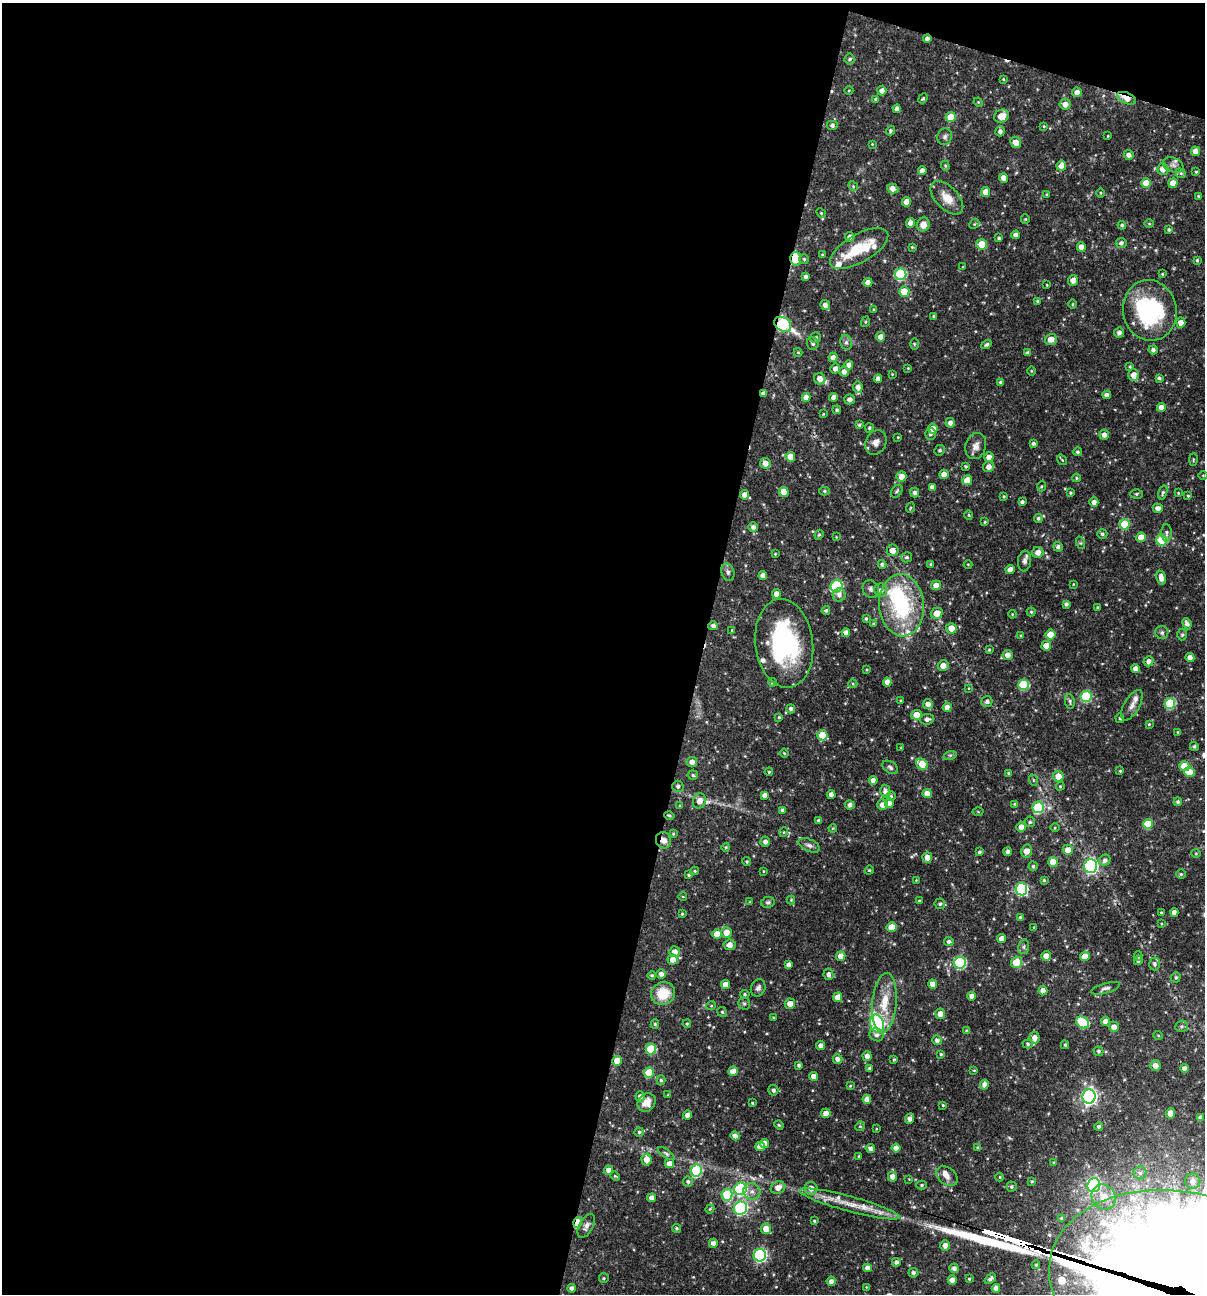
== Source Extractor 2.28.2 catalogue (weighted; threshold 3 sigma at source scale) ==
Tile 1 of 4 x 4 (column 1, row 1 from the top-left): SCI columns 250-1452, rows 3876-5167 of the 5187 x 5168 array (HDU 1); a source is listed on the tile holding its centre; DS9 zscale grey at full resolution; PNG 1207 x 1296 px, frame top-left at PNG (2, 3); each listed source drawn as its Kron ellipse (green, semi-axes under 4 px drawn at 4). Shown black and unused: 60% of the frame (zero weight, under 3 of 4 exposures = <1% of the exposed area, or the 3 px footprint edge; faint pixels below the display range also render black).
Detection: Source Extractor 2.28.2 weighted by HDU 2 'WHT'; one run over the whole footprint, this tile lists its part. Background 0.064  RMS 0.0036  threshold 0.0161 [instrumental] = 3 sigma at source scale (4.5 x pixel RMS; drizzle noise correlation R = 1.50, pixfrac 1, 0.05/0.05 arcsec/px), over >= 5 px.
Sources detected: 485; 3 inside a brighter object's white glare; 5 cosmic-ray / hot-pixel residue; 2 long thin detections or spike segments (spike, bleed or trail) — neither listed nor drawn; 18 inside a brighter listed object's ellipse — not listed separately; the other 457 listed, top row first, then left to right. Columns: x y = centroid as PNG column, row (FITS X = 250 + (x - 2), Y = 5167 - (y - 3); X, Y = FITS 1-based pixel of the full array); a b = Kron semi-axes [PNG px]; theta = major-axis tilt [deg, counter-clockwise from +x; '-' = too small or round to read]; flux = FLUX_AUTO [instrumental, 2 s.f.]
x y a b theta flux
927 39 4 4 - 1.2
850 59 5 5 - 0.83
1003 79 4 3 - 0.33
849 90 4 3 - 0.27
882 91 5 4 - 1.7
1077 92 5 4 - 2
923 98 5 3 - 0.49
1126 98 10 5 -24 3.5
876 99 4 4 - 0.73
978 102 5 4 - 0.32
1065 104 5 5 - 2.4
897 109 4 4 - 1.4
1002 116 8 6 26 3.9
951 117 5 5 - 6.3
832 125 6 5 - 0.98
1044 126 3 3 - 0.32
890 131 5 4 - 0.63
1000 131 5 4 - 1.2
1108 136 3 2 - 0.26
945 137 8 7 - 1.1
1016 142 6 5 - 3
872 144 3 3 - 0.26
1195 151 4 4 - 2.8
1129 155 5 4 - 1.6
1173 165 10 7 -19 1.4
945 166 5 4 - 0.46
1061 166 5 5 - 2.4
1163 169 6 6 - 2.8
922 171 4 4 - 2.1
1196 172 4 3 - 0.44
1181 173 5 4 - 0.5
1004 178 5 4 - 2.8
1146 183 5 5 - 5.7
1173 183 4 4 - 3.6
853 186 5 4 - 0.45
893 189 6 5 - 2.4
985 192 5 4 - 3
1100 193 4 3 - 0.34
1047 194 4 3 - 0.46
1198 196 3 3 - 0.38
947 198 20 11 -46 4.6
907 202 4 4 - 3.2
821 213 5 4 - 0.45
1025 219 4 4 - 0.37
911 223 5 4 - 2.4
974 224 5 4 - 0.44
1149 224 5 3 - 0.33
923 225 7 6 - 3
1122 225 4 4 - 0.66
1169 230 4 4 - 0.56
1016 235 4 4 - 1.7
850 237 5 5 - 1.4
999 238 4 3 - 0.71
1121 243 5 5 - 1
982 244 5 5 - 6.5
912 247 4 4 - 0.34
1081 247 4 4 - 2.6
859 248 32 14 30 11
823 255 3 3 - 0.55
796 259 7 5 84 8.5
804 259 5 5 - 0.48
1197 260 4 3 - 0.48
963 267 3 3 - 0.32
901 274 6 5 - 28
1162 274 4 3 - 0.37
805 277 4 3 - 1
1073 280 5 5 - 2.3
868 283 4 4 - 2.7
1047 285 3 2 - 0.24
904 291 5 5 - 6.3
1037 301 3 3 - 0.39
1072 304 4 3 - 0.3
825 305 5 4 - 1.7
874 310 4 3 - 0.4
1150 310 30 26 -78 38
934 316 4 3 - 0.74
865 322 5 3 - 0.35
1181 323 5 4 - 2.6
783 324 9 6 -34 39
1119 333 5 5 - 1.2
880 337 5 4 - 2.3
816 338 5 5 - 0.65
1051 339 6 5 - 2.9
846 342 7 6 - 1
813 343 6 5 - 0.67
914 344 6 4 -90 0.43
986 345 5 4 - 0.65
1153 350 4 4 - 1.1
798 352 4 4 - 0.36
1028 353 4 3 - 0.97
833 357 5 4 - 1.9
849 365 4 4 - 2
1130 367 4 3 - 0.41
908 368 4 4 - 0.31
835 369 5 4 - 1.5
1031 371 5 3 - 0.33
844 372 5 4 - 1.8
892 374 3 3 - 0.25
1134 375 6 5 - 2.8
1159 378 4 3 - 0.7
820 379 6 5 - 2.8
878 379 4 4 - 1.9
1001 382 4 4 - 0.85
858 387 5 4 - 1.8
764 393 4 3 - 1.4
1107 395 4 4 - 1.6
806 397 4 4 - 2.3
834 397 4 4 - 1.7
850 399 5 5 - 1.4
1161 407 4 4 - 2.3
837 410 4 4 - 0.65
823 414 4 3 - 0.28
950 423 5 4 - 1.5
859 425 4 4 - 0.53
869 428 4 4 - 0.53
933 429 5 5 - 2.9
930 434 5 5 - 0.85
1104 435 5 5 - 1.7
898 437 2 2 - 0.27
876 442 13 10 61 2.4
1033 443 3 3 - 0.75
976 446 13 10 71 2.4
940 450 5 5 - 0.68
1077 452 4 4 - 0.68
790 457 5 4 - 4.7
989 457 5 4 - 2.6
1193 459 6 3 -90 0.36
1062 460 6 4 -54 0.41
765 463 5 5 - 2.6
966 466 4 3 - 0.44
989 467 5 5 - 2.1
944 474 4 4 - 3.3
1203 475 5 3 - 0.31
902 477 5 5 - 2.9
1076 478 4 4 - 0.43
967 480 5 4 - 4.9
1042 486 5 3 - 0.38
932 487 4 4 - 1.5
824 491 5 4 - 0.63
897 491 7 5 53 0.7
784 492 5 5 - 5.1
915 492 5 4 - 0.86
1163 492 7 4 73 0.67
1070 493 4 4 - 0.46
1178 493 4 3 - 0.33
1136 494 6 5 - 0.52
744 495 4 4 - 2.4
1004 496 3 3 - 0.41
1188 496 4 3 - 0.4
1022 502 4 4 - 0.88
1094 502 4 4 - 1.6
910 508 5 3 - 0.32
1158 508 5 4 - 1.6
969 515 4 3 - 0.34
1038 518 4 4 - 0.68
985 522 3 3 - 0.36
1125 524 5 5 - 13
753 527 5 5 - 1.4
1166 533 8 5 -90 0.88
1102 534 5 4 - 0.66
819 535 5 4 - 0.47
836 537 3 2 - 0.25
1141 537 5 4 - 4.8
1162 540 5 5 - 18
1081 543 6 4 -71 0.53
1058 547 5 5 - 0.95
893 550 6 6 - 2.5
1038 552 5 5 - 2.4
775 554 3 3 - 0.31
907 557 5 5 - 0.67
1024 561 10 6 82 1.2
882 564 4 4 - 0.95
931 564 4 3 - 0.52
968 564 4 3 - 0.29
1010 570 4 4 - 2.4
728 572 9 6 -70 1
763 575 4 4 - 2.2
1161 578 7 4 -78 2.4
1073 584 3 2 - 0.24
936 585 5 5 - 2.5
837 586 6 6 - 40
871 589 9 7 -55 1.2
881 590 7 6 - 1.5
776 594 4 4 - 2.9
839 595 6 6 - 1.4
1066 604 4 3 - 0.92
902 605 31 22 -86 34
1098 608 3 3 - 0.62
826 610 4 3 - 0.58
1031 612 4 4 - 0.48
937 613 6 5 - 3.6
1012 614 4 3 - 0.32
866 619 3 3 - 0.46
873 624 4 3 - 0.39
1187 624 6 4 -65 1.4
713 626 5 4 - 1.2
951 628 5 5 - 4.3
732 630 3 3 - 0.32
846 633 4 4 - 1.9
1162 633 6 6 - 1
1021 635 4 3 - 0.42
1051 635 5 5 - 6.2
1182 635 6 5 - 0.62
784 643 44 29 -83 45
1046 646 5 4 - 4.2
989 650 3 3 - 0.4
1008 655 5 5 - 2.3
1190 658 4 4 - 2.3
1149 661 5 5 - 1.5
943 666 5 5 - 2.6
1135 669 4 4 - 2.2
867 670 4 2 - 0.28
773 682 4 3 - 0.44
887 682 4 4 - 2.4
853 684 4 4 - 0.39
1023 685 5 5 - 19
969 688 4 3 - 0.28
1086 697 6 5 - 23
901 701 4 3 - 0.45
987 701 5 5 - 1
1070 701 7 5 -82 0.7
1170 703 5 5 - 21
928 704 5 5 - 2.1
1132 705 17 7 59 2.2
947 707 5 4 - 2.2
791 709 4 4 - 1
917 715 5 5 - 4.7
779 717 4 3 - 0.47
1120 718 5 4 - 0.42
927 719 7 5 3 1.4
1149 724 3 3 - 0.36
1178 732 3 3 - 0.3
822 735 5 5 - 8.1
1194 746 4 4 - 0.7
901 747 4 3 - 0.28
784 753 4 3 - 0.38
950 755 7 4 18 0.56
692 762 5 5 - 1.7
922 764 6 5 - 9
1184 766 5 5 - 6.7
890 767 9 5 -33 0.91
1120 771 3 3 - 0.35
769 772 4 3 - 0.36
1189 772 5 4 - 5.4
1009 773 4 3 - 0.69
693 775 5 4 - 0.53
1058 776 5 5 - 3.8
873 780 4 4 - 2.1
1033 780 6 3 -71 0.39
678 786 5 5 - 1
1060 786 4 3 - 0.37
885 791 6 5 - 1.7
927 794 4 4 - 3.8
764 795 4 4 - 1.7
831 795 4 4 - 1.9
891 796 4 4 - 0.56
699 801 8 6 64 2.5
1178 802 4 4 - 0.63
889 803 5 4 - 2
1015 804 4 4 - 0.59
850 805 5 4 - 1.2
883 805 5 5 - 2.4
680 806 4 3 - 0.31
1038 807 6 5 - 24
782 810 4 3 - 0.83
978 812 5 3 - 0.34
669 815 5 3 - 0.47
819 820 4 4 - 0.72
1030 822 5 5 - 0.69
1148 824 5 5 - 6.9
1021 827 5 4 - 2.3
833 828 4 3 - 0.33
1055 828 4 3 - 0.32
784 832 5 3 - 0.32
673 834 4 3 - 0.37
663 840 8 7 - 2.3
765 842 5 4 - 1.4
809 845 11 6 -25 1.2
726 847 4 4 - 0.49
1068 850 5 5 - 3.4
1027 851 6 5 - 3
979 852 4 3 - 0.69
1007 852 4 3 - 1.1
1196 854 5 3 - 0.37
927 857 5 5 - 2.8
1105 860 6 5 - 1.3
747 861 4 4 - 0.46
1053 862 5 5 - 6
1033 866 4 4 - 0.64
1091 866 7 6 - 63
869 870 4 4 - 0.36
695 871 4 4 - 0.43
763 871 4 2 - 0.27
1181 874 4 4 - 0.47
689 875 4 4 - 0.61
916 880 2 2 - 0.22
1044 880 3 3 - 0.45
1021 889 6 6 - 39
683 897 4 3 - 0.26
791 900 4 4 - 0.33
919 901 3 3 - 0.47
750 902 3 3 - 0.35
768 902 7 5 11 0.69
940 904 5 5 - 0.69
1174 912 4 4 - 2.1
1161 913 3 2 - 0.34
682 914 3 3 - 0.46
1020 917 4 3 - 0.46
1161 924 4 2 - 0.27
891 927 5 5 - 6.6
1034 927 4 4 - 0.33
726 932 5 5 - 3.2
717 934 5 5 - 5
1002 939 4 4 - 2.8
949 941 5 4 - 0.93
729 945 6 5 - 2.2
1023 947 7 5 74 0.8
674 952 5 5 - 2.3
841 956 5 4 - 3.6
1046 956 5 5 - 2.2
1085 956 5 4 - 4.8
1138 956 5 3 - 0.54
673 959 5 5 - 2.8
1138 960 5 4 - 0.95
1017 962 6 5 - 7.3
960 963 6 6 - 35
1155 964 6 5 - 0.89
789 965 4 4 - 1.4
661 974 4 4 - 1.4
828 974 6 5 - 1.4
652 975 4 4 - 0.54
1176 977 5 5 - 0.68
725 984 4 4 - 2.3
933 984 4 4 - 2.8
758 988 9 7 67 1.2
1106 988 15 5 16 1.3
1043 991 4 4 - 2.9
663 993 12 11 - 9.2
745 994 5 4 - 0.41
972 996 4 4 - 1.7
838 997 5 4 - 3
744 1003 6 6 - 0.76
884 1003 30 12 85 9.2
790 1004 5 5 - 2.7
711 1006 5 3 - 0.31
722 1012 5 4 - 0.48
940 1014 5 5 - 2.7
773 1018 3 3 - 0.42
1105 1021 4 4 - 2
1083 1022 7 5 -37 17
655 1024 5 4 - 0.57
687 1024 4 3 - 0.44
877 1024 9 6 -74 39
1181 1026 6 5 - 0.75
1114 1027 5 5 - 2.6
967 1031 4 4 - 0.81
876 1035 7 6 - 1.2
1158 1035 5 3 - 0.33
1034 1038 6 5 - 2
937 1040 5 4 - 1.2
1028 1044 5 4 - 0.53
1065 1045 4 4 - 0.59
821 1046 4 4 - 1.9
651 1049 5 5 - 15
1098 1051 5 5 - 0.76
941 1054 3 3 - 0.42
867 1056 5 4 - 2.3
837 1059 5 5 - 1.6
894 1059 4 3 - 0.47
617 1061 5 4 - 6
799 1065 3 3 - 0.73
1155 1065 5 5 - 2.5
870 1068 4 3 - 0.97
1184 1068 4 4 - 1.6
974 1070 3 2 - 0.28
733 1071 4 4 - 3.3
649 1073 5 5 - 13
814 1076 4 4 - 2.2
661 1080 5 4 - 0.61
984 1085 5 4 - 1.8
850 1086 4 4 - 0.33
773 1090 5 5 - 0.94
668 1095 3 3 - 0.29
640 1096 5 4 - 1.5
1089 1097 7 6 - 100
867 1099 4 4 - 2.4
647 1103 10 8 50 3.2
752 1103 4 3 - 0.39
943 1105 4 4 - 0.37
826 1113 5 4 - 2.4
1170 1113 5 4 - 3.7
688 1115 4 4 - 2.2
1200 1117 4 4 - 1.1
910 1119 5 4 - 1.6
779 1125 5 4 - 0.38
860 1126 5 4 - 0.35
1099 1126 4 4 - 0.77
876 1129 4 3 - 0.28
639 1132 4 4 - 0.64
735 1136 4 4 - 2.1
764 1144 4 4 - 2.3
760 1146 5 4 - 2.5
870 1148 5 4 - 1.3
896 1148 4 4 - 2.5
978 1148 4 4 - 0.73
666 1154 9 4 -36 0.67
859 1156 4 3 - 0.33
647 1159 6 5 - 3.3
669 1163 5 4 - 2.4
1054 1163 4 3 - 0.53
608 1170 4 4 - 2.1
696 1171 6 5 - 29
1140 1173 6 6 - 1.1
615 1176 5 4 - 0.39
947 1176 12 8 -37 2.3
892 1177 5 4 - 2.1
1000 1177 4 4 - 0.35
909 1179 3 3 - 0.23
1032 1181 4 3 - 0.39
1193 1181 8 7 - 2.2
688 1182 5 5 - 0.75
921 1185 5 4 - 0.59
1094 1185 7 6 - 60
1011 1187 5 5 - 0.61
778 1188 7 6 - 2.7
811 1188 6 6 - 2.4
740 1189 6 6 - 36
752 1191 8 8 - 2
727 1195 6 5 - 18
1104 1197 13 11 -51 6.1
652 1198 4 4 - 1.9
850 1204 52 7 -15 9
740 1208 7 6 - 47
710 1209 4 4 - 0.38
1062 1218 4 4 - 0.66
814 1221 4 3 - 0.48
577 1223 5 4 - 11
586 1226 13 7 60 1.7
676 1228 4 4 - 0.55
766 1229 5 5 - 4.1
713 1243 4 4 - 1.5
945 1245 5 5 - 2.1
760 1255 6 6 - 53
896 1262 4 4 - 1.3
1036 1265 4 4 - 0.55
867 1268 4 4 - 1.8
954 1268 5 4 - 1.4
913 1273 5 5 - 0.87
604 1278 5 4 - 0.42
969 1279 4 3 - 0.43
990 1279 6 4 41 0.89
952 1280 4 4 - 2.5
831 1281 4 4 - 1.6
1180 1284 132 92 -12 19000
866 1287 4 4 - 0.29
572 1288 4 4 - 1.4
996 1288 4 4 - 1.8
Overlapping masked pixels (flux is a lower limit): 11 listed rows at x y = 927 39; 1126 98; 796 259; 783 324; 764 393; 902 605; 669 815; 663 840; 1021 889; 577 1223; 1180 1284
Isophote crosses this tile's border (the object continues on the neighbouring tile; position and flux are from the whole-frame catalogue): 1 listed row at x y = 1180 1284